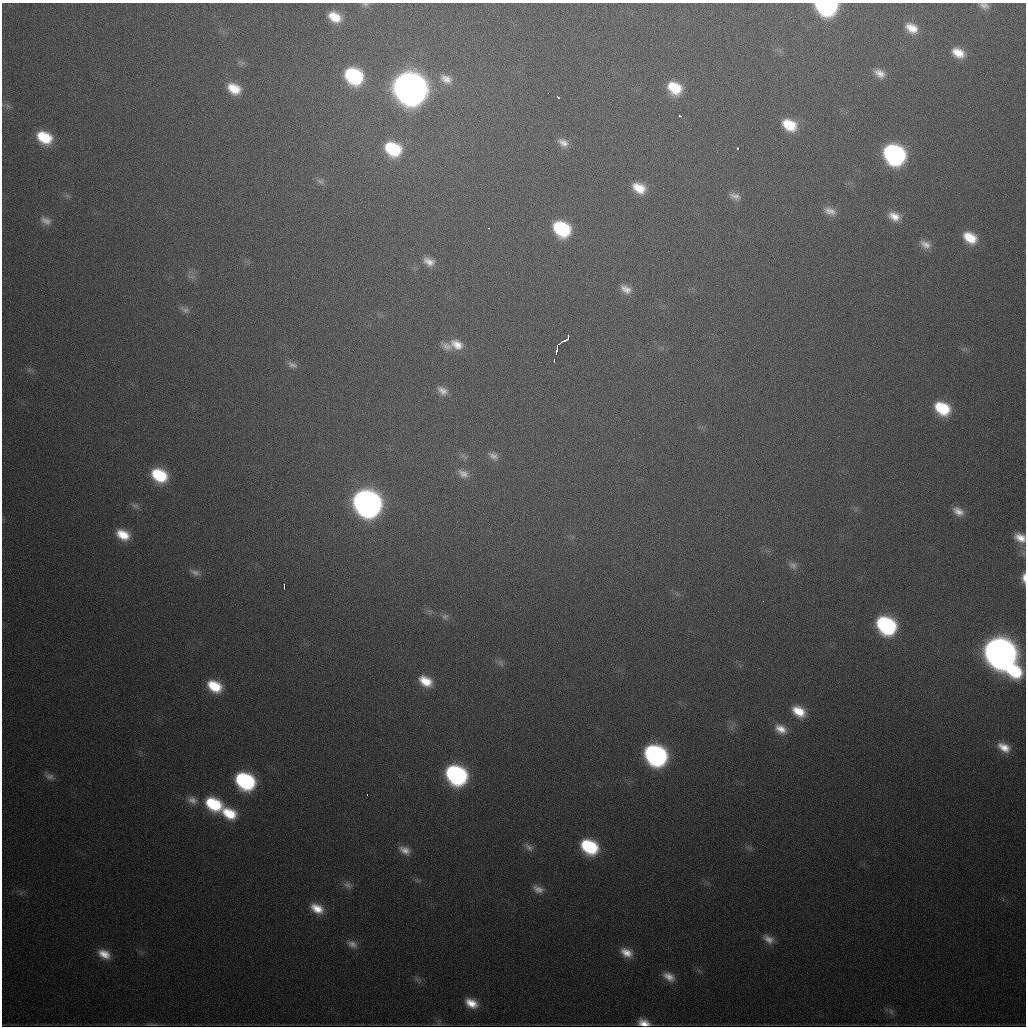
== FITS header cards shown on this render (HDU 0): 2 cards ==
NAXIS1  =                 1024
NAXIS2  =                 1024

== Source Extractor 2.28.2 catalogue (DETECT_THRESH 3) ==
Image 1024 x 1024 px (HDU 0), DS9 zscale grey, 1 PNG px = 1 image px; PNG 1028 x 1028 px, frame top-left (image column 1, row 1024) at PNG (2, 3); no overlay
Background 514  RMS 18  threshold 53.2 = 3 sigma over >= 5 px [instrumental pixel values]
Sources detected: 89; all 89 listed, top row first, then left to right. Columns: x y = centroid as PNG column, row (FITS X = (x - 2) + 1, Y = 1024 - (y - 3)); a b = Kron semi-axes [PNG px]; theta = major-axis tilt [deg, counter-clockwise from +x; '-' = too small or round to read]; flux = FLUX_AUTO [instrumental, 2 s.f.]
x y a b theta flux
365 4 9 5 -10 2.9e+03
984 5 12 8 -16 6.0e+03
826 6 14 10 -10 2.5e+05
335 17 15 10 -30 2.4e+04
912 28 15 10 -30 1.9e+04
958 53 14 9 -27 1.9e+04
879 73 14 9 -34 1.1e+04
354 76 14 12 -34 1.2e+05
446 79 18 12 -27 1.5e+04
410 88 17 15 -35 2.7e+06
675 88 15 12 -37 3.7e+04
234 89 15 11 -30 2.7e+04
548 93 2 2 - 3.3e+03
558 97 4 2 - 2.8e+03
680 116 3 2 - 9.6e+03
789 125 16 11 -31 3.7e+04
44 137 15 11 -29 4.7e+04
563 143 13 9 -32 9.7e+03
393 149 16 12 -30 7.2e+04
738 149 3 3 - 2.4e+03
894 154 16 13 -35 3.2e+05
320 181 11 7 -24 4.7e+03
639 188 15 10 -31 2.4e+04
735 196 14 8 -21 7.9e+03
830 211 17 10 -19 1.1e+04
894 216 15 10 -25 1.5e+04
46 221 15 10 -24 9.0e+03
488 228 3 2 - 1.8e+03
562 229 15 11 -35 9.6e+04
970 238 14 10 -34 2.9e+04
925 244 14 9 -27 9.6e+03
429 261 14 10 -29 1.1e+04
626 289 15 9 -31 1.1e+04
185 310 15 7 -28 5.4e+03
568 337 4 2 - 4.5e+03
565 340 8 3 25 9.9e+03
457 344 18 12 -25 1.8e+04
447 346 16 9 -26 9.0e+03
557 347 11 3 79 1.1e+04
554 360 3 2 - 2.6e+03
292 365 14 7 -22 5.9e+03
442 391 15 10 -33 1.0e+04
942 408 14 11 -31 5.3e+04
463 456 8 4 -18 3.3e+03
493 456 14 9 -29 7.4e+03
463 474 16 10 -33 1.0e+04
159 475 14 11 -29 6.1e+04
367 503 17 14 -35 1.1e+06
135 506 11 7 -27 4.2e+03
958 511 15 10 -32 1.2e+04
123 535 15 11 -29 2.6e+04
1020 538 14 10 -28 1.5e+04
793 565 12 9 -34 6.6e+03
195 572 16 7 -24 6.6e+03
1024 578 12 5 89 7.1e+03
284 586 6 2 -90 3.2e+03
763 601 3 2 - 2.4e+03
445 617 9 9 - 5.2e+03
886 625 15 12 -35 1.9e+05
1000 654 21 14 -46 2.2e+06
501 663 12 7 -58 4.9e+03
426 681 15 10 -31 2.4e+04
214 686 15 11 -31 3.9e+04
799 711 14 10 -35 2.5e+04
781 729 15 10 -30 1.4e+04
1004 747 16 10 -28 1.7e+04
655 755 16 13 -35 3.6e+05
456 775 15 12 -35 2.7e+05
49 776 14 8 -24 6.4e+03
245 781 15 11 -32 1.7e+05
367 795 3 2 - 1.7e+03
192 800 15 11 -26 1.1e+04
213 804 18 12 -30 6.8e+04
229 813 18 11 -28 3.5e+04
529 847 14 8 -43 6.7e+03
589 847 16 12 -32 8.9e+04
405 850 15 9 -28 1.1e+04
348 885 13 8 -26 6.1e+03
538 889 15 9 -24 9.4e+03
317 908 16 10 -26 2.1e+04
768 939 15 9 -28 1.0e+04
352 944 14 9 -25 8.5e+03
627 953 16 10 -27 1.5e+04
104 954 17 11 -30 1.8e+04
669 977 16 9 -31 1.2e+04
471 1003 15 10 -28 1.9e+04
891 1012 9 6 -54 3.9e+03
644 1023 12 7 -12 1.3e+04
151 1024 11 3 -3 2.5e+03
At the frame edge (FLAGS 8, measured only in part): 6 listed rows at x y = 365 4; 984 5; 826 6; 1020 538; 1024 578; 644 1023